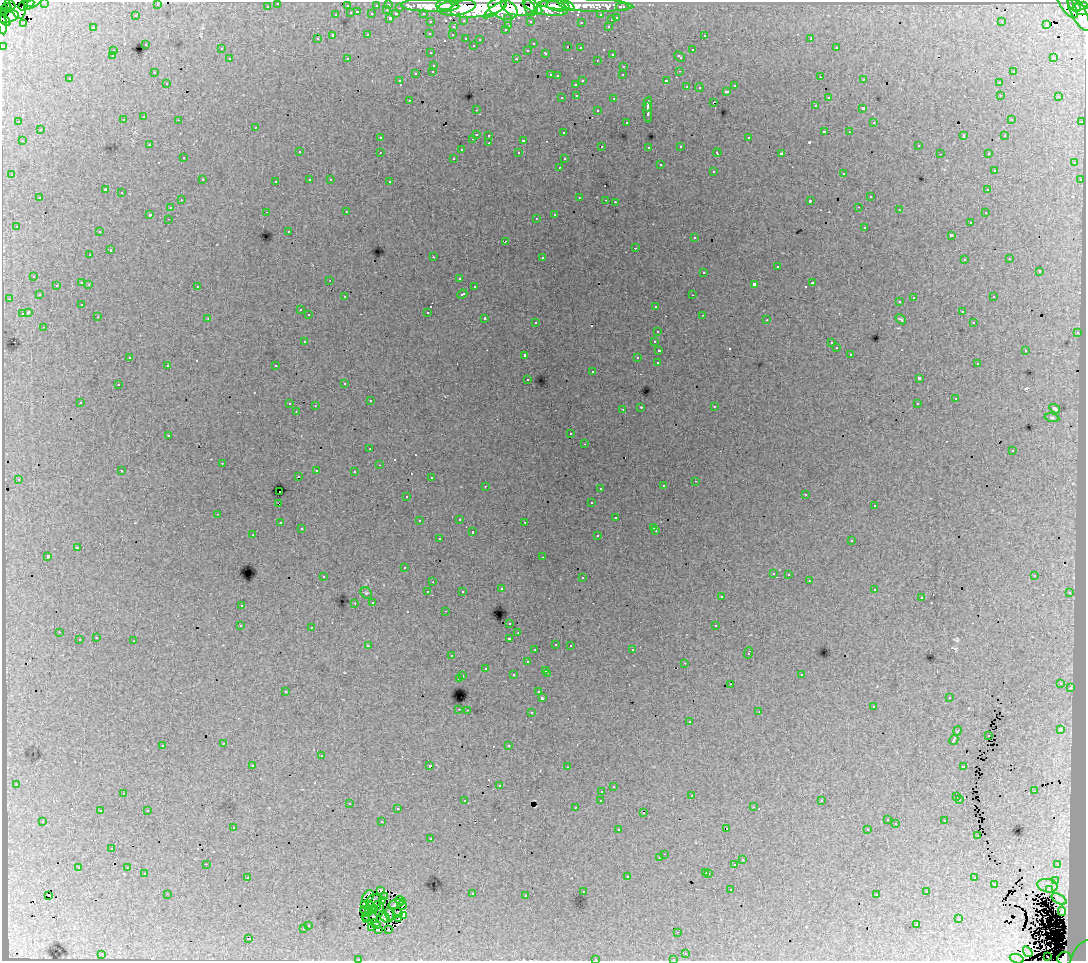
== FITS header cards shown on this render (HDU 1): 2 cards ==
NAXIS1  =                 1084
NAXIS2  =                  959

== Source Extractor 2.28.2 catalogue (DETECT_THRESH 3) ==
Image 1084 x 959 px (HDU 1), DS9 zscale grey, 1 PNG px = 1 image px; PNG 1088 x 963 px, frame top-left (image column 1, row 959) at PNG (2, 2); each listed source drawn as its Kron ellipse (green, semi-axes under 4 px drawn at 4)
Background 47.7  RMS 0.51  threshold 1.53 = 3 sigma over >= 5 px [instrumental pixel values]
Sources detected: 565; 4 with non-positive FLUX_AUTO (blend fragments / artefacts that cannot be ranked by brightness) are neither listed nor drawn; of the other 561, the 500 brightest by FLUX_AUTO listed and drawn (61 fainter detections omitted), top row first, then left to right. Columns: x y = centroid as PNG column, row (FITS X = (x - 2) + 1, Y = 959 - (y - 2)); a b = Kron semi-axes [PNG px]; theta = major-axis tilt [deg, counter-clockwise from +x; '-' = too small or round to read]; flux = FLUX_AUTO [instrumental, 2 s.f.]
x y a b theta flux
29 2 5 2 - 54000
34 2 10 4 36 31000
45 2 3 2 - 1800
278 3 3 3 - 1700
10 4 6 4 -46 66000
388 4 3 3 - 2000
23 5 5 4 - 71000
157 5 3 2 - 99
430 5 29 6 -1 120000
444 5 8 5 -4 91000
566 5 9 4 -25 98000
586 5 47 6 -2 74000
1067 5 16 6 -53 64000
18 6 13 7 -72 140000
267 6 3 3 - 1200
347 6 3 3 - 500
376 6 3 3 - 460
558 6 11 5 -8 55000
1074 6 7 4 -45 73000
1084 6 4 3 - 42000
457 7 19 8 7 140000
478 7 28 10 8 400000
518 7 17 9 -9 140000
531 7 9 6 -72 100000
545 7 23 8 -11 140000
622 7 6 3 0 2100
7 8 5 4 - 75000
400 8 3 2 - 430
503 9 15 10 -20 220000
387 10 3 3 - 120
495 10 13 4 35 66000
538 10 4 4 - 25000
1081 10 9 5 -18 170000
4 12 3 3 - 21000
357 12 3 2 - 280
351 13 3 3 - 550
1078 13 20 7 -63 210000
336 14 3 3 - 310
372 14 3 3 - 570
396 14 4 3 - 620
423 14 3 3 - 980
136 15 3 2 - 80
601 15 3 3 - 750
6 16 13 6 9 140000
390 18 3 3 - 780
508 18 3 3 - 830
617 18 3 3 - 350
611 19 3 3 - 240
5 21 6 3 -35 78000
464 21 3 2 - 110
530 21 3 3 - 490
1001 21 3 3 - 83
431 22 3 3 - 990
581 22 3 3 - 79
23 23 3 2 - 97
3 24 10 4 -85 110000
1047 24 4 3 - 320
509 26 3 2 - 130
608 26 3 3 - 190
93 27 3 3 - 510
453 27 3 3 - 100
505 30 3 3 - 150
430 33 3 3 - 86
368 34 3 3 - 280
452 34 3 2 - 78
704 35 3 3 - 320
333 36 4 3 - 770
466 38 3 3 - 190
811 38 3 3 - 18000
317 39 3 3 - 100
480 39 3 3 - 130
533 43 3 3 - 100
145 44 3 3 - 380
473 45 3 3 - 170
3 46 3 3 - 3300
567 47 3 2 - 120
580 48 3 3 - 110
836 48 3 3 - 150
221 49 3 3 - 60
528 50 3 3 - 120
692 50 3 3 - 320
113 51 3 3 - 250
431 53 3 3 - 170
546 53 3 3 - 350
612 54 3 3 - 180
112 56 3 3 - 140
679 56 6 3 -42 260
1053 57 3 3 - 110
230 58 3 3 - 230
347 58 3 3 - 86
516 59 3 3 - 380
597 60 3 2 - 84
434 65 3 3 - 270
624 66 3 2 - 300
433 71 3 3 - 150
679 71 3 2 - 47
154 72 3 2 - 69
1013 72 3 3 - 240
416 73 3 2 - 270
550 75 3 3 - 200
623 75 3 3 - 73
557 76 3 3 - 89
820 77 3 2 - 60
70 79 3 3 - 110
582 80 3 3 - 270
864 80 3 3 - 190
400 81 3 3 - 68
666 81 3 3 - 640
167 83 3 3 - 230
999 83 3 3 - 150
576 84 3 3 - 220
687 86 3 3 - 130
735 86 3 3 - 220
699 87 4 4 - 63
726 91 3 3 - 330
1000 95 3 3 - 300
577 96 3 3 - 140
828 97 3 3 - 130
1059 97 3 3 - 190
562 98 3 3 - 120
614 99 3 3 - 190
409 100 3 3 - 130
714 102 4 3 - 370
648 104 7 2 85 1100
815 106 3 3 - 120
863 108 4 3 - 650
476 110 3 2 - 76
598 110 3 3 - 150
648 112 10 3 -87 1500
144 117 3 3 - 200
1011 119 3 3 - 150
123 120 3 3 - 210
179 120 3 2 - 110
19 122 3 2 - 68
627 122 3 2 - 140
874 122 3 2 - 55
1082 122 3 2 - 330
256 127 3 3 - 240
40 130 3 3 - 200
824 132 3 3 - 750
849 132 3 2 - 120
564 133 3 3 - 89
476 134 3 3 - 580
489 135 3 3 - 140
963 136 4 3 - 340
1005 136 3 3 - 100
380 138 3 3 - 150
749 138 3 3 - 380
473 139 3 2 - 220
523 140 3 3 - 550
22 141 3 3 - 350
489 143 3 2 - 120
149 145 3 2 - 80
918 145 3 3 - 150
602 146 3 2 - 150
681 146 3 3 - 88
649 147 3 3 - 96
461 150 3 2 - 43
299 152 3 3 - 130
380 152 3 2 - 150
519 153 3 3 - 250
717 153 4 2 - 90
781 154 3 3 - 1100
940 154 3 2 - 75
988 154 3 2 - 190
183 158 3 2 - 46
454 158 3 3 - 93
564 159 3 3 - 110
1074 162 3 3 - 170
660 165 3 3 - 260
559 167 3 3 - 210
994 170 3 3 - 55
713 171 3 3 - 290
844 173 3 3 - 330
12 175 3 3 - 170
202 180 3 3 - 270
310 180 3 3 - 170
330 180 3 3 - 110
1080 180 3 3 - 170
276 181 3 2 - 47
390 182 3 2 - 310
105 190 4 3 - 5800
988 190 3 3 - 110
122 193 3 3 - 350
871 196 3 3 - 170
579 197 3 3 - 240
40 198 3 3 - 210
181 200 3 2 - 110
606 200 3 2 - 140
810 200 3 3 - 910
615 202 3 2 - 340
859 207 3 2 - 120
170 208 3 3 - 200
899 210 3 2 - 87
346 211 3 2 - 100
266 212 3 2 - 110
985 213 3 3 - 150
150 214 3 3 - 920
555 215 4 3 - 1000
536 218 3 2 - 84
168 219 3 2 - 150
970 222 3 3 - 150
16 226 3 3 - 190
865 227 3 3 - 270
289 231 3 3 - 110
99 232 3 2 - 120
951 235 3 3 - 870
695 238 3 3 - 130
506 241 3 2 - 130
635 248 3 2 - 240
110 250 3 3 - 510
90 255 3 2 - 84
433 257 3 2 - 410
542 257 3 3 - 410
1010 259 3 3 - 89
964 260 3 3 - 110
777 267 3 3 - 460
1039 271 3 3 - 540
704 272 3 3 - 270
34 276 3 3 - 280
459 278 3 3 - 84
330 280 3 2 - 100
82 283 3 3 - 430
813 283 3 3 - 250
89 284 3 3 - 71
754 284 4 3 - 1400
56 285 3 3 - 180
197 286 3 3 - 260
474 287 3 3 - 270
462 294 5 3 - 460
39 295 3 3 - 81
693 295 3 2 - 76
345 297 3 3 - 110
993 297 3 3 - 220
914 298 3 3 - 290
9 299 3 2 - 58
900 302 3 3 - 150
82 304 3 3 - 110
656 306 3 3 - 280
300 310 3 3 - 180
962 311 3 3 - 95
28 312 4 3 - 1200
428 312 3 3 - 440
22 314 4 3 - 420
309 315 3 3 - 210
702 315 3 2 - 140
98 317 3 2 - 130
485 318 3 3 - 320
208 319 3 2 - 54
901 319 6 3 -42 50
767 320 3 3 - 60
536 322 3 3 - 190
974 323 3 3 - 280
44 327 3 2 - 160
658 331 3 3 - 140
1077 333 3 3 - 260
304 341 3 3 - 190
654 342 3 3 - 830
831 343 3 2 - 47
837 348 3 3 - 130
659 350 4 3 - 450
1025 350 3 3 - 380
850 354 3 2 - 88
525 355 3 3 - 220
130 357 3 3 - 73
637 358 3 2 - 72
658 363 3 3 - 1400
977 364 3 3 - 95
168 365 3 3 - 230
276 366 3 3 - 230
593 372 3 2 - 460
919 378 3 3 - 1400
528 379 3 3 - 88
345 383 3 3 - 100
118 385 3 2 - 83
955 399 3 3 - 110
370 401 3 3 - 110
80 402 3 2 - 160
917 403 3 3 - 220
290 404 3 3 - 280
315 406 3 3 - 470
714 406 3 2 - 140
641 407 3 3 - 190
623 409 3 2 - 330
1055 409 6 3 -32 65
296 412 3 2 - 86
1052 418 7 4 -13 59
571 434 3 3 - 88
168 435 3 2 - 260
585 444 3 2 - 93
370 449 3 2 - 190
1013 451 3 3 - 230
222 463 2 2 - 79
379 465 3 2 - 58
316 470 3 3 - 130
122 471 3 3 - 100
354 471 3 3 - 97
298 477 3 3 - 130
431 477 3 3 - 74
18 479 3 3 - 110
695 481 3 2 - 82
485 486 3 2 - 160
664 486 3 3 - 120
600 488 3 2 - 74
279 492 3 3 - 450
806 494 3 3 - 120
407 496 3 3 - 120
278 503 4 2 - 300
592 503 3 3 - 190
874 506 3 3 - 97
218 514 3 2 - 130
616 518 3 3 - 130
460 519 3 2 - 260
419 521 3 3 - 91
525 522 3 2 - 130
280 523 3 3 - 270
654 527 3 3 - 160
301 529 3 3 - 73
656 531 3 2 - 170
472 532 3 3 - 240
253 535 3 2 - 76
598 536 3 3 - 130
439 539 3 3 - 160
852 540 3 3 - 220
77 548 3 3 - 520
48 556 3 3 - 1100
543 557 3 2 - 82
405 568 3 3 - 180
773 573 3 3 - 150
788 574 3 2 - 200
1034 576 3 3 - 98
323 577 3 3 - 97
583 578 3 3 - 210
809 581 3 2 - 69
433 582 3 2 - 98
501 589 3 3 - 92
874 589 3 3 - 220
462 591 3 3 - 91
428 592 3 3 - 220
366 593 6 5 - 57
1070 593 3 3 - 210
721 597 3 3 - 120
921 598 3 3 - 46
373 602 3 3 - 110
355 603 3 2 - 190
241 605 3 3 - 290
445 611 3 2 - 100
510 623 3 3 - 260
240 626 3 3 - 88
716 626 3 3 - 410
312 627 3 3 - 290
59 632 3 2 - 92
518 633 3 2 - 84
96 638 3 3 - 260
509 638 4 3 - 330
79 640 3 3 - 340
134 641 3 3 - 430
556 644 3 3 - 140
571 645 3 2 - 120
368 646 4 3 - 180
535 650 3 3 - 110
632 650 3 2 - 120
749 653 6 3 69 390
452 656 3 2 - 87
527 662 3 3 - 160
685 663 3 2 - 130
485 668 3 3 - 150
545 670 3 3 - 280
547 673 3 2 - 460
801 674 3 3 - 160
514 675 3 3 - 180
462 676 3 2 - 200
459 679 3 3 - 760
1061 683 3 3 - 100
731 684 3 2 - 58
1070 688 3 3 - 190
285 691 3 3 - 1000
539 692 3 3 - 60
949 697 3 2 - 63
542 698 3 3 - 1100
873 707 3 2 - 88
459 709 3 2 - 160
467 710 3 2 - 240
531 712 3 2 - 200
759 712 3 3 - 43
690 722 3 3 - 170
1060 729 3 3 - 1900
958 731 5 3 - 670
988 735 3 2 - 43
954 740 5 3 - 1300
224 743 3 2 - 320
163 745 3 3 - 190
509 745 3 3 - 98
321 756 3 3 - 200
253 766 3 3 - 110
429 766 4 3 - 1700
963 766 3 3 - 530
567 767 3 2 - 81
16 784 3 2 - 190
499 785 3 3 - 140
613 786 3 3 - 120
602 791 3 2 - 210
1034 791 3 2 - 130
123 793 3 2 - 67
692 796 3 2 - 46
957 797 3 3 - 220
960 799 3 2 - 150
601 800 3 3 - 150
465 801 3 3 - 170
822 801 3 3 - 110
349 803 3 2 - 240
754 807 3 2 - 130
576 808 3 3 - 100
398 809 3 3 - 150
147 810 3 3 - 390
100 811 3 3 - 170
644 813 3 3 - 520
887 820 3 3 - 91
43 821 3 3 - 140
945 821 3 2 - 220
382 822 3 3 - 310
896 824 3 3 - 97
233 827 3 3 - 200
727 828 2 2 - 43
867 829 3 2 - 74
618 830 3 2 - 130
978 836 3 2 - 47
431 839 3 2 - 160
112 849 3 2 - 69
664 854 3 2 - 88
660 858 3 3 - 88
743 860 3 3 - 140
206 864 2 2 - 170
734 865 3 3 - 670
1057 865 3 3 - 160
128 867 3 2 - 170
78 868 3 3 - 370
706 872 3 3 - 160
144 873 3 2 - 71
709 873 3 3 - 310
627 876 3 3 - 230
248 877 3 3 - 220
974 878 3 3 - 89
1056 880 3 3 - 270
994 884 3 3 - 310
1047 886 10 6 -12 230
731 890 3 2 - 110
1049 890 3 3 - 230
381 891 3 3 - 110
583 892 3 3 - 230
927 892 3 2 - 170
167 894 3 2 - 550
473 894 3 2 - 210
877 894 3 3 - 85
48 895 3 2 - 150
368 896 7 5 58 88
385 896 3 3 - 99
526 896 3 2 - 240
1059 899 8 4 -30 72
382 900 4 2 - 74
400 900 5 3 - 160
374 901 8 6 13 140
364 904 4 3 - 150
396 904 8 4 17 340
402 905 5 3 - 53
376 906 5 2 - 110
371 907 6 2 -60 130
365 910 4 2 - 55
380 910 7 3 72 53
373 911 3 2 - 65
1062 911 5 4 - 65
398 912 6 3 -69 110
368 913 2 2 - 43
390 914 7 2 -75 67
403 915 3 3 - 47
366 916 3 2 - 44
385 917 7 4 -49 150
373 918 5 4 - 170
399 918 3 2 - 74
959 919 3 3 - 420
367 920 3 2 - 91
376 924 5 3 - 130
309 925 3 3 - 110
916 925 3 2 - 250
372 927 3 2 - 83
303 929 3 3 - 210
378 929 3 3 - 3200
388 929 3 2 - 50
678 932 2 2 - 110
248 939 3 3 - 520
1028 952 6 3 -55 88
685 953 3 2 - 140
102 954 2 2 - 220
1048 957 3 2 - 260
1082 957 18 10 62 270
1064 958 7 6 - 90000
359 959 3 2 - 110
595 959 3 3 - 150
674 959 3 2 - 98
1017 959 7 4 -18 81
At the frame edge (FLAGS 8, measured only in part): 13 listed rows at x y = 29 2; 34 2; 45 2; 278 3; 18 6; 1084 6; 6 16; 3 24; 3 46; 1064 958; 359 959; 595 959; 674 959
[61 fainter detections neither listed nor drawn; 4 non-positive-flux detections neither listed nor drawn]